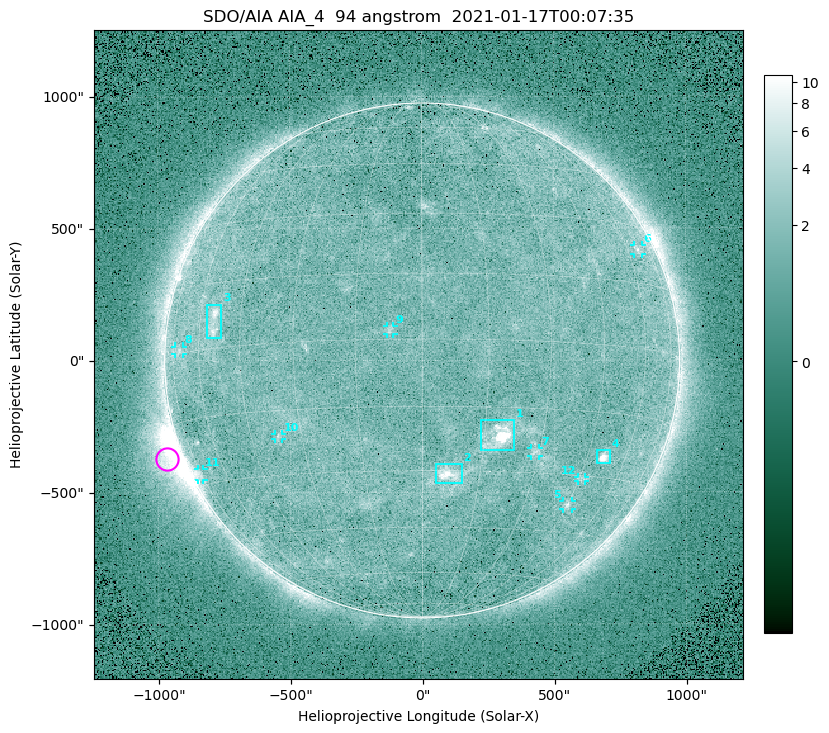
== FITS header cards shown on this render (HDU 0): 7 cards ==
TELESCOP= 'SDO/AIA '
INSTRUME= 'AIA_4   '
WAVELNTH=                   94
WAVEUNIT= 'angstrom'
DATE-OBS= '2021-01-17T00:07:35.12'
CTYPE1  = 'HPLN-TAN'
CTYPE2  = 'HPLT-TAN'

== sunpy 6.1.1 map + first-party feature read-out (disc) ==
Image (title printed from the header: SDO/AIA AIA_4  94 angstrom  2021-01-17T00:07:35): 512 x 512 px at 4.8 arcsec/px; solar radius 976 arcsec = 203 px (full disc in frame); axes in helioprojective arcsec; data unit not stated in the header (colour bar unlabelled)
Orientation: roll -0.138 deg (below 1 deg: not rotated)
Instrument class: DISC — disc imager (sunpy class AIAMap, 94 A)
Bright regions (active regions / flare kernels): reference = the median radial profile (limb darkening/brightening removed); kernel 5 px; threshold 5 sigma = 1.91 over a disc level ~1.64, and >= 1.15x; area >= 9 px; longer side >= 5 px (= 24 arcsec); searched inside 0.97 R_sun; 12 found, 12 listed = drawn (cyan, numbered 1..; 8 of them under ~33 arcsec drawn as corner ticks so the feature stays visible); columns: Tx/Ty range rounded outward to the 10 arcsec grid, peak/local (2 s.f.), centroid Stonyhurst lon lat
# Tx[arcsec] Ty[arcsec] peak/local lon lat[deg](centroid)
1 220..350 -340..-220 12 +19 -22
2 50..150 -470..-390 5.9 +7 -31
3 -820..-760 90..220 4.8 -54 +6
4 660..710 -390..-340 8.9 +51 -25
5 530..570 -570..-530 3.5 +45 -38
6 800..840 400..440 2.7 +66 +23
7 410..440 -360..-330 2.7 +29 -25
8 -940..-900 20..60 2.4 -70 +1
9 -140..-110 100..130 3 -7 +2
10 -560..-530 -300..-270 2.6 -37 -21
11 -850..-830 -450..-410 2.8 -75 -27
12 590..620 -460..-440 2.5 +46 -31
Off-limb structures (1.02-1.3 R_sun): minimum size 50 px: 4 found; the strongest spans PA ~95..130 deg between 1.02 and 1.21 R_sun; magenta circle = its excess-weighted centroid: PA ~110 deg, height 1.06 R_sun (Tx ~-970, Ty ~-370 arcsec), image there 5.2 x the reference